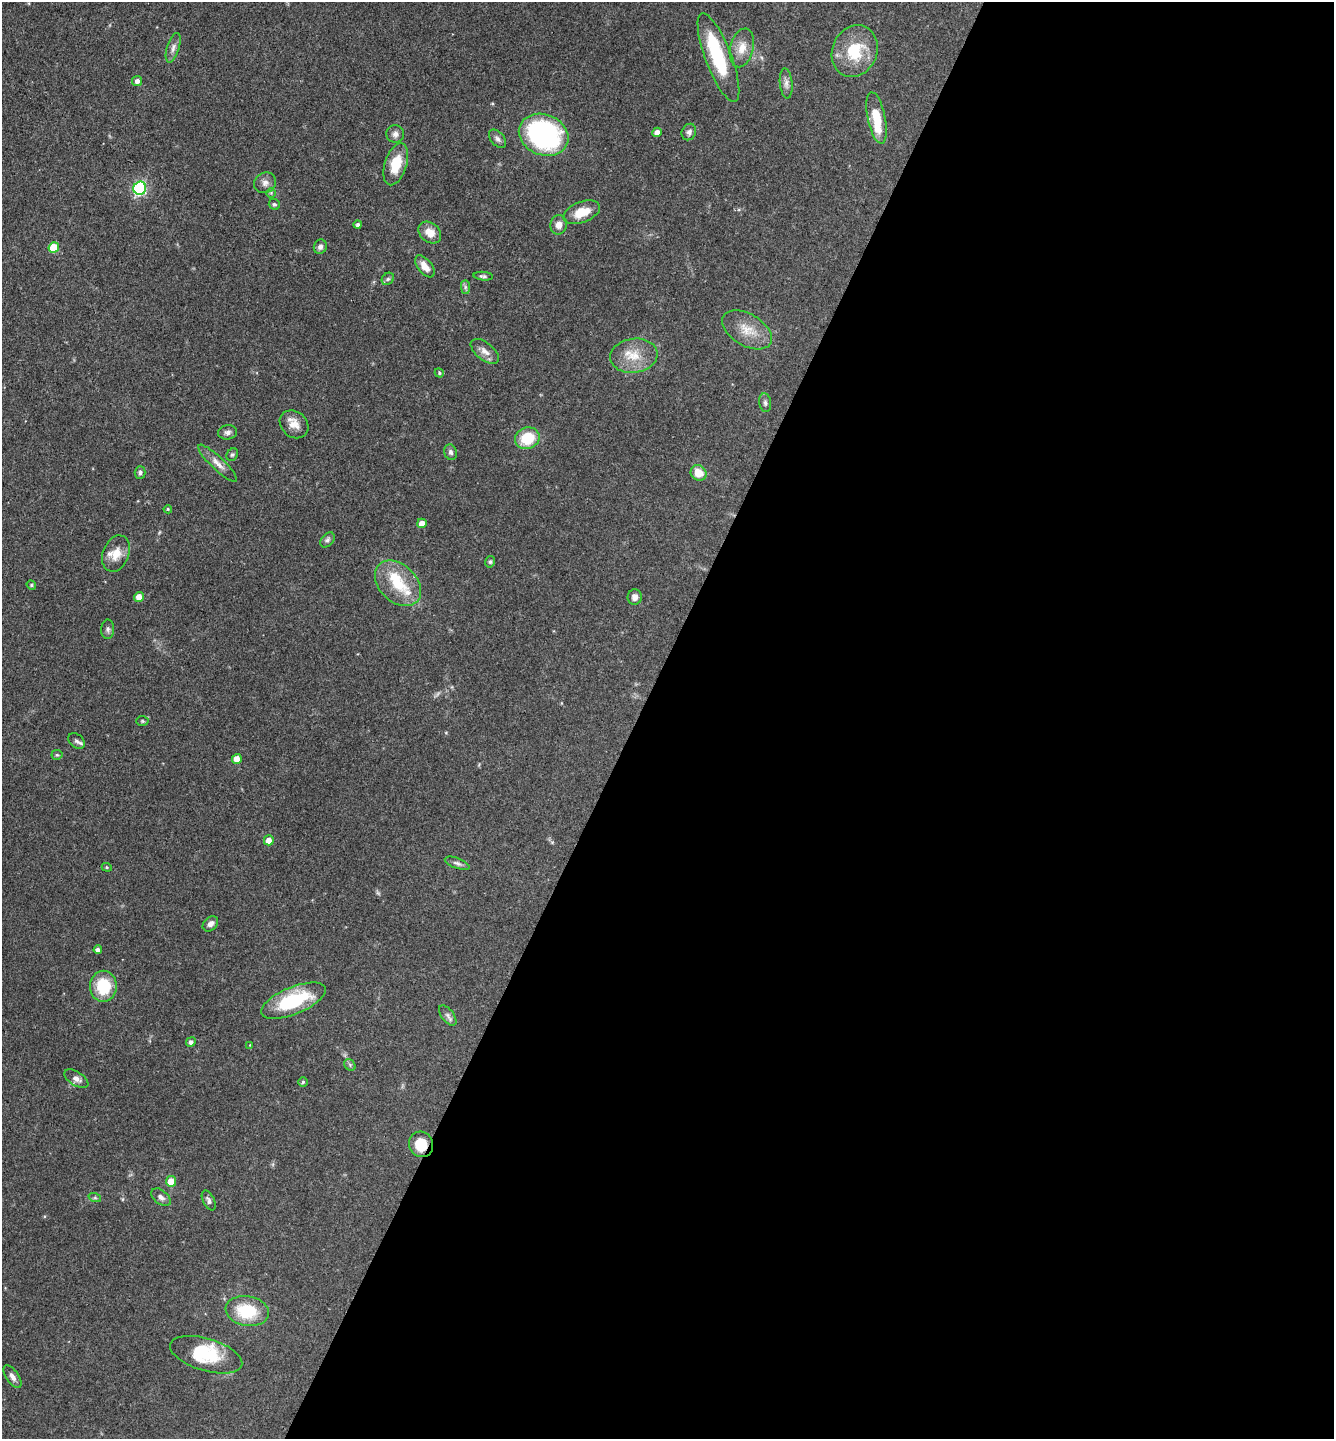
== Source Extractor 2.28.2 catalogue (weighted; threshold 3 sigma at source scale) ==
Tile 12 of 4 x 4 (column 4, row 3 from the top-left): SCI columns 4143-5474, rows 1437-2873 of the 5758 x 5749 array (HDU 1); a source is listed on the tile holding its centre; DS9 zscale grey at full resolution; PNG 1336 x 1441 px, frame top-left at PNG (2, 2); each listed source drawn as its Kron ellipse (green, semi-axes under 4 px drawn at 4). Shown black and unused: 52% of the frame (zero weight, under 3 of 4 exposures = <1% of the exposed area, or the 3 px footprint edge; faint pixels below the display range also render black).
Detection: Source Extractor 2.28.2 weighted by HDU 2 'WHT'; one run over the whole footprint, this tile lists its part. Background 0.0909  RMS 0.0041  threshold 0.0183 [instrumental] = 3 sigma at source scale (4.5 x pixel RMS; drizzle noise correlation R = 1.50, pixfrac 1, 0.05/0.05 arcsec/px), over >= 5 px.
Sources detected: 81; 1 inside a brighter object's white glare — neither listed nor drawn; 5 inside a brighter listed object's ellipse — not listed separately; the other 75 listed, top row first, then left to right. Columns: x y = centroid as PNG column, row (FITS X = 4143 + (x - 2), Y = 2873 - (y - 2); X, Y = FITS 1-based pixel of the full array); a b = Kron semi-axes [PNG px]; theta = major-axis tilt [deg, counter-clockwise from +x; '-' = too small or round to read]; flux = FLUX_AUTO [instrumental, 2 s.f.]
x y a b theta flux
173 48 15 6 72 2
742 48 20 11 76 5.5
855 51 27 22 67 17
718 58 47 13 -69 28
137 81 5 5 - 1.6
786 83 15 6 -85 2
877 118 26 9 -78 11
657 132 5 4 - 2.6
689 132 8 7 - 1.3
395 134 9 9 - 1.7
544 135 25 20 -22 78
497 139 10 6 -49 1.6
396 164 22 11 72 11
265 183 11 10 - 2.3
140 188 7 6 - 63
271 193 5 5 - 0.52
274 204 6 5 - 0.72
582 212 19 10 20 7.8
358 225 4 4 - 1.1
559 225 10 8 77 2.7
430 233 12 9 -41 4.5
54 247 5 5 - 12
320 247 7 6 - 1.5
425 266 13 7 -52 4.1
483 276 10 4 -4 0.88
388 279 7 5 45 0.89
465 287 7 4 -90 0.9
747 330 27 16 -30 8.4
485 351 16 8 -39 2.9
634 356 24 17 7 9.6
439 373 5 4 - 0.61
765 403 9 6 -82 1.2
294 424 15 12 -41 4.3
227 432 9 7 6 1.5
527 438 12 11 - 13
450 452 8 6 -72 1.3
232 455 6 5 - 0.74
217 463 26 6 -43 3.4
140 473 6 5 - 1.1
699 473 8 7 - 5.8
168 509 4 3 - 0.44
422 523 5 4 - 3.9
327 540 8 6 50 1.1
116 553 19 13 68 5.6
490 562 6 4 75 0.67
398 583 26 18 -43 14
31 585 5 4 - 0.54
139 597 5 4 - 3.5
635 597 7 7 - 2.2
108 629 9 6 88 1.1
142 721 6 5 - 0.63
77 741 9 6 -38 1.4
57 755 5 5 - 0.58
237 759 5 5 - 4.9
269 840 5 5 - 3.7
457 863 13 5 -20 1.3
107 867 5 4 - 0.5
210 924 9 6 44 1.8
98 950 4 4 - 1.3
103 986 15 13 89 16
293 1001 34 13 22 28
448 1015 12 6 -53 1.5
191 1042 5 4 - 1.4
250 1045 4 4 - 0.33
350 1065 6 5 - 0.77
76 1079 13 7 -32 2.2
303 1082 4 4 - 0.63
421 1144 13 12 - 8.9
171 1181 5 5 - 6.3
161 1197 11 7 -38 1.7
95 1198 6 4 -18 0.66
209 1200 11 6 -63 1.3
247 1311 22 15 -9 18
206 1355 37 16 -17 15
13 1377 13 6 -57 2
Overlapping masked pixels (flux is a lower limit): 1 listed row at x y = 421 1144